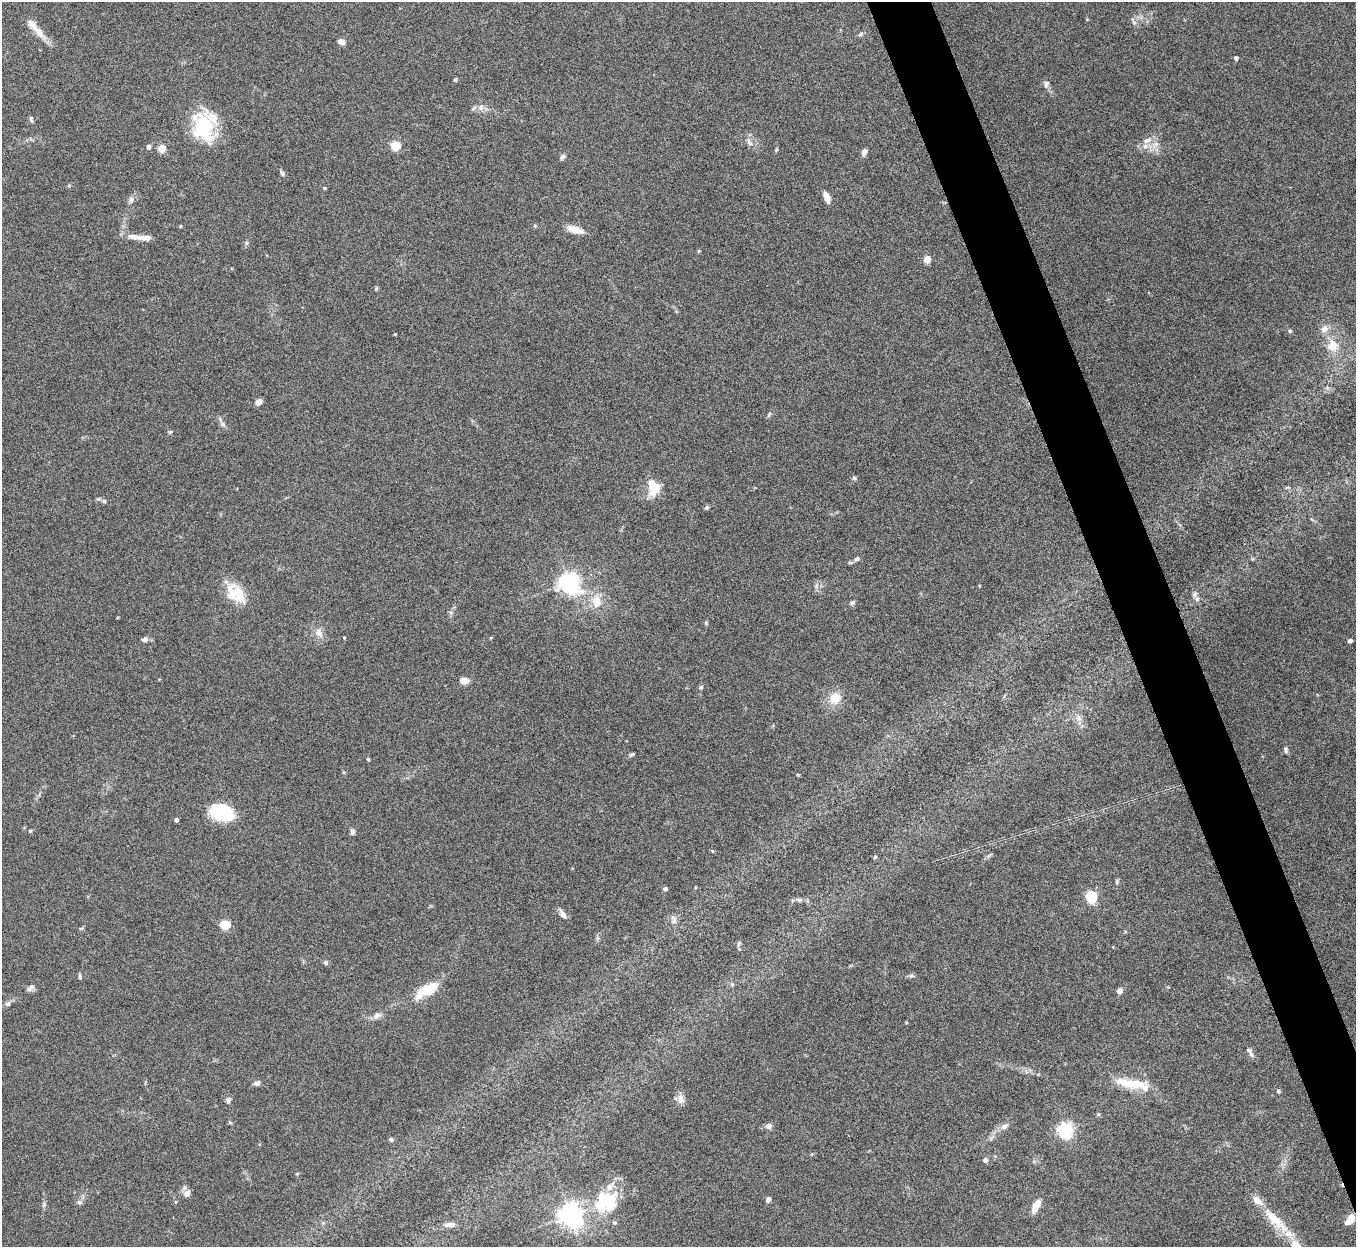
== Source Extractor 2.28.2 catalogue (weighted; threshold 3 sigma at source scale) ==
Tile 6 of 4 x 4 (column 2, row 2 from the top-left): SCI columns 1357-2710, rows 2641-3885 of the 5420 x 5405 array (HDU 1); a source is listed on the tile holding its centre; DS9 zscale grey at full resolution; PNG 1358 x 1249 px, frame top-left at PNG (2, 2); no overlay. Shown black and unused: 4% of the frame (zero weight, under 5 of 10 exposures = <1% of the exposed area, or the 3 px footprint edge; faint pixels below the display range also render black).
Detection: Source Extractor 2.28.2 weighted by HDU 2 'WHT'; one run over the whole footprint, this tile lists its part. Background 0.157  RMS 0.0059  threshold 0.024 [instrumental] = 3 sigma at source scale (4.09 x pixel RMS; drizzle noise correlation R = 1.36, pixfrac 0.8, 0.05/0.05 arcsec/px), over >= 5 px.
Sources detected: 123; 2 inside a brighter object's white glare — not listed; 12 inside a brighter listed object's ellipse — not listed separately; the other 109 listed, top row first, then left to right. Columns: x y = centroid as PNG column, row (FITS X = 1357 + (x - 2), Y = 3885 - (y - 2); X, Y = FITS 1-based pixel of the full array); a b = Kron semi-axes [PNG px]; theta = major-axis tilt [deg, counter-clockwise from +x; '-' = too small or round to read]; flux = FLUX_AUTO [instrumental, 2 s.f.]
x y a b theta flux
1133 21 13 3 -59 1.1
38 31 29 8 -45 7.3
861 34 8 5 29 1.1
341 42 8 6 -23 2.6
1236 58 4 4 - 1.5
455 79 6 4 66 0.72
1046 84 11 7 76 1.9
481 107 9 6 75 2.2
474 108 9 4 36 1.1
31 119 9 5 -79 1.1
203 127 30 19 -79 41
1147 140 14 7 25 3.7
749 142 14 6 -62 2.5
1155 144 13 6 58 3.3
395 145 5 5 - 33
148 147 4 4 - 2.4
162 148 5 5 - 16
776 150 6 4 72 0.61
864 152 9 6 65 2.1
562 157 9 6 57 1.3
282 173 7 5 -73 1.1
325 188 4 3 - 0.61
827 197 11 6 -68 4.9
131 200 9 6 90 1.7
180 226 4 4 - 0.49
535 226 5 4 - 0.75
575 229 22 8 -18 5.8
135 237 21 8 -5 5.3
246 243 7 4 87 0.87
699 251 4 4 - 0.59
927 259 5 4 - 12
1324 329 10 8 46 3.5
1290 331 5 5 - 0.77
395 334 3 2 - 0.47
1332 345 14 12 -79 8.6
259 402 6 5 - 4.4
769 415 7 4 71 0.78
223 424 9 5 -54 1.6
170 432 5 4 - 0.95
854 478 5 5 - 0.91
653 487 19 14 -80 11
104 501 6 5 - 0.98
706 507 6 5 - 0.92
857 559 8 6 21 1.5
569 583 7 7 - 320
816 585 9 4 71 1.2
234 593 22 19 74 15
1197 599 7 6 - 1.6
596 601 21 14 -83 9.5
852 603 7 5 28 1.1
706 623 6 4 -50 0.64
319 633 13 9 -54 4.2
344 637 3 3 - 0.59
145 640 10 6 4 1.7
1350 641 5 4 - 1.2
464 680 8 6 -8 4.6
701 687 6 5 - 1.1
835 698 13 11 39 9
1079 718 10 7 -53 2.8
1286 750 8 5 -87 1.3
631 754 6 4 37 0.9
368 759 3 3 - 0.69
223 813 25 16 -20 30
176 820 4 4 - 1.8
30 831 4 4 - 0.66
352 832 8 6 87 1.5
875 857 5 5 - 0.72
1117 881 7 4 90 0.83
665 889 5 4 - 1.3
1091 897 5 5 - 60
799 899 9 4 -9 1.4
562 914 13 7 -57 2.5
674 920 13 8 -82 2.6
225 925 5 5 - 30
81 928 6 3 19 0.66
738 943 8 3 71 0.89
325 963 6 6 - 1.3
911 976 8 4 -8 1.1
80 977 7 3 -82 1
732 984 6 5 - 0.81
31 988 12 7 45 2
427 990 26 9 31 20
1120 991 7 7 - 2
8 1004 8 6 33 1.5
377 1015 11 8 40 2.7
1251 1054 11 5 -53 1.8
257 1083 7 6 - 1.8
1131 1084 43 11 -7 17
1278 1091 6 4 -2 0.86
680 1099 12 9 -71 3.6
228 1100 7 6 - 1.5
1098 1114 6 5 - 0.75
230 1123 6 4 -1 0.66
769 1126 7 6 - 2.2
1004 1126 11 7 25 2.5
1065 1130 6 6 - 140
391 1139 6 5 - 1.3
985 1160 5 4 - 2.2
187 1193 11 8 53 3.1
768 1199 6 5 - 1.8
79 1202 7 6 - 1.4
603 1203 44 18 47 27
1036 1206 15 7 64 6.4
570 1215 8 7 - 370
1272 1217 31 10 -50 13
1350 1220 13 7 52 4.9
614 1223 6 6 - 1.1
449 1225 15 7 3 3.2
1295 1245 15 12 -52 6.3
Overlapping masked pixels (flux is a lower limit): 1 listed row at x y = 1350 1220
Isophote crosses this tile's border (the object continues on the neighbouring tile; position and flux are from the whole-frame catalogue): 1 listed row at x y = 1295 1245